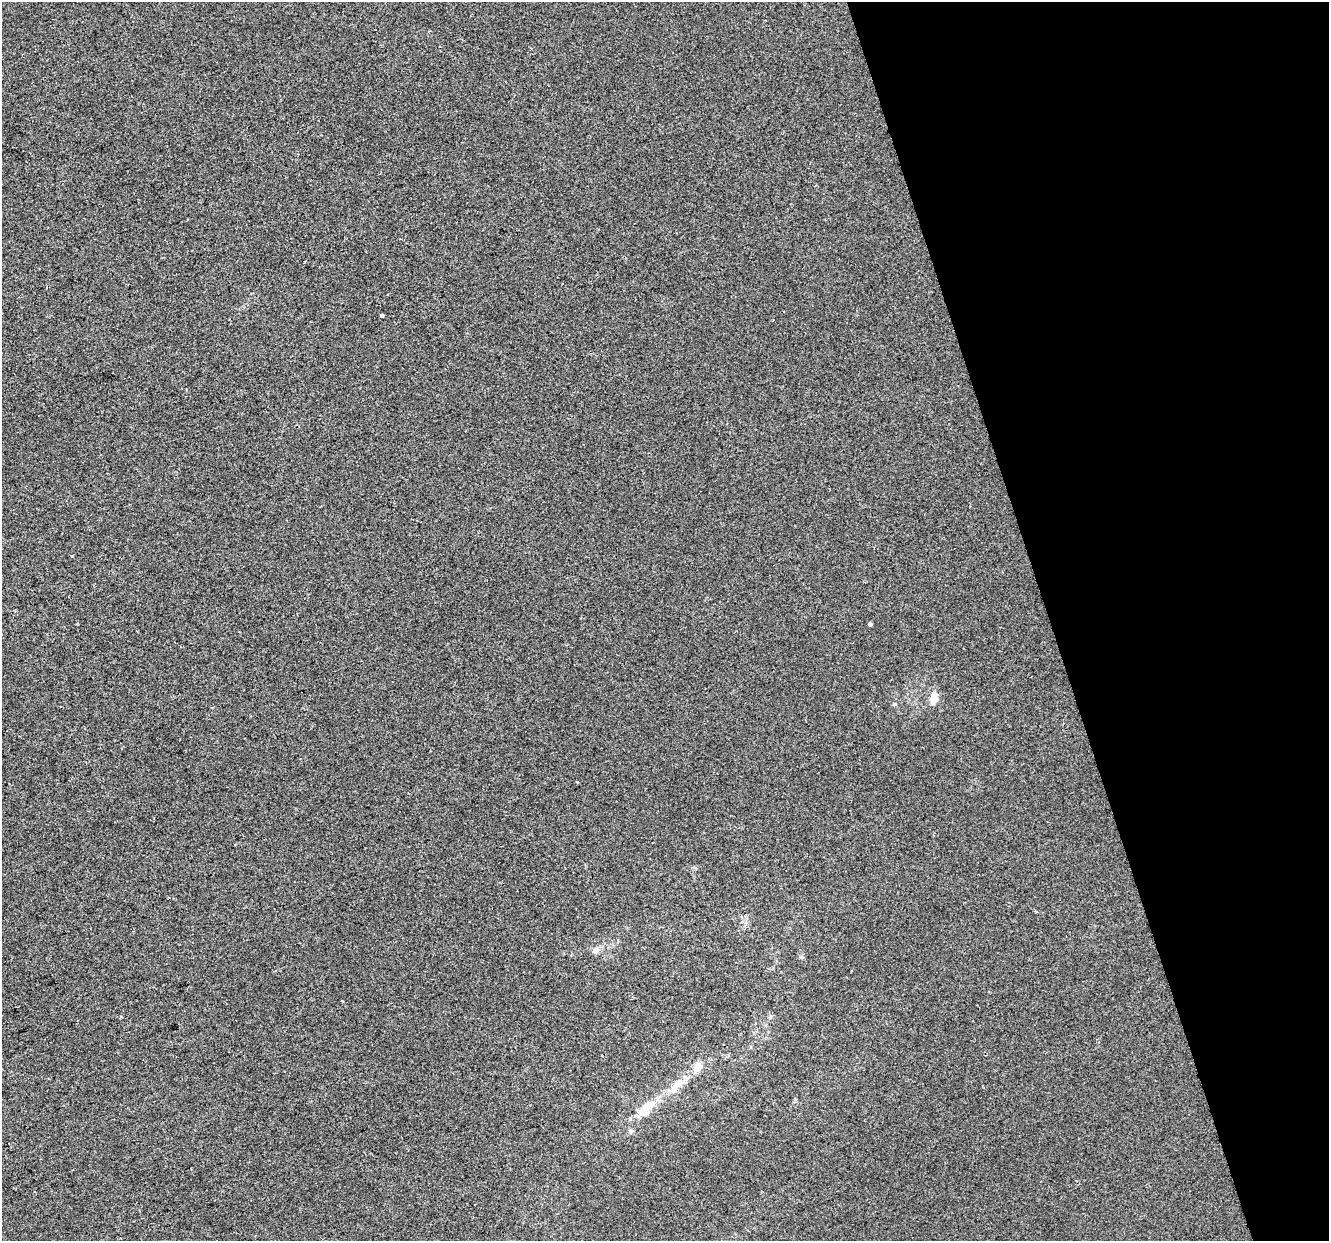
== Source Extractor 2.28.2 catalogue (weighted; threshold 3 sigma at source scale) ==
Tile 12 of 4 x 4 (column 4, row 3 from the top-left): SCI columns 3982-5308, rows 1349-2587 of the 5308 x 5123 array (HDU 1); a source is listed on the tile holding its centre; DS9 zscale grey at full resolution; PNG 1331 x 1243 px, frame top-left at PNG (2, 2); no overlay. Shown black and unused: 21% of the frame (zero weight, under 2 of 3 exposures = <1% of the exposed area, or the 3 px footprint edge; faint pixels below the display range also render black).
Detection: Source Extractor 2.28.2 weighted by HDU 2 'WHT'; one run over the whole footprint, this tile lists its part. Background -8.58e-04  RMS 0.0056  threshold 0.0252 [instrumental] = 3 sigma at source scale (4.5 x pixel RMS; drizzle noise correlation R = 1.50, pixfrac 1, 0.0396/0.0396 arcsec/px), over >= 5 px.
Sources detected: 9; all 9 listed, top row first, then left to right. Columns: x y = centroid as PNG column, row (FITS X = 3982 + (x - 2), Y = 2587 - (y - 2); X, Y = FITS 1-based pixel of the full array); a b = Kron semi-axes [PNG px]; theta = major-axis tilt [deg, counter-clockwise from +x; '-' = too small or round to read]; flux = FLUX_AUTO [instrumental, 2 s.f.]
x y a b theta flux
382 316 3 3 - 4
870 624 4 3 - 1.2
934 699 10 7 76 7.1
577 782 3 2 - 0.53
595 950 9 7 31 2.6
697 1068 12 9 51 4.9
677 1084 19 7 48 5.3
645 1108 25 10 54 8.5
631 1131 6 5 - 1.2